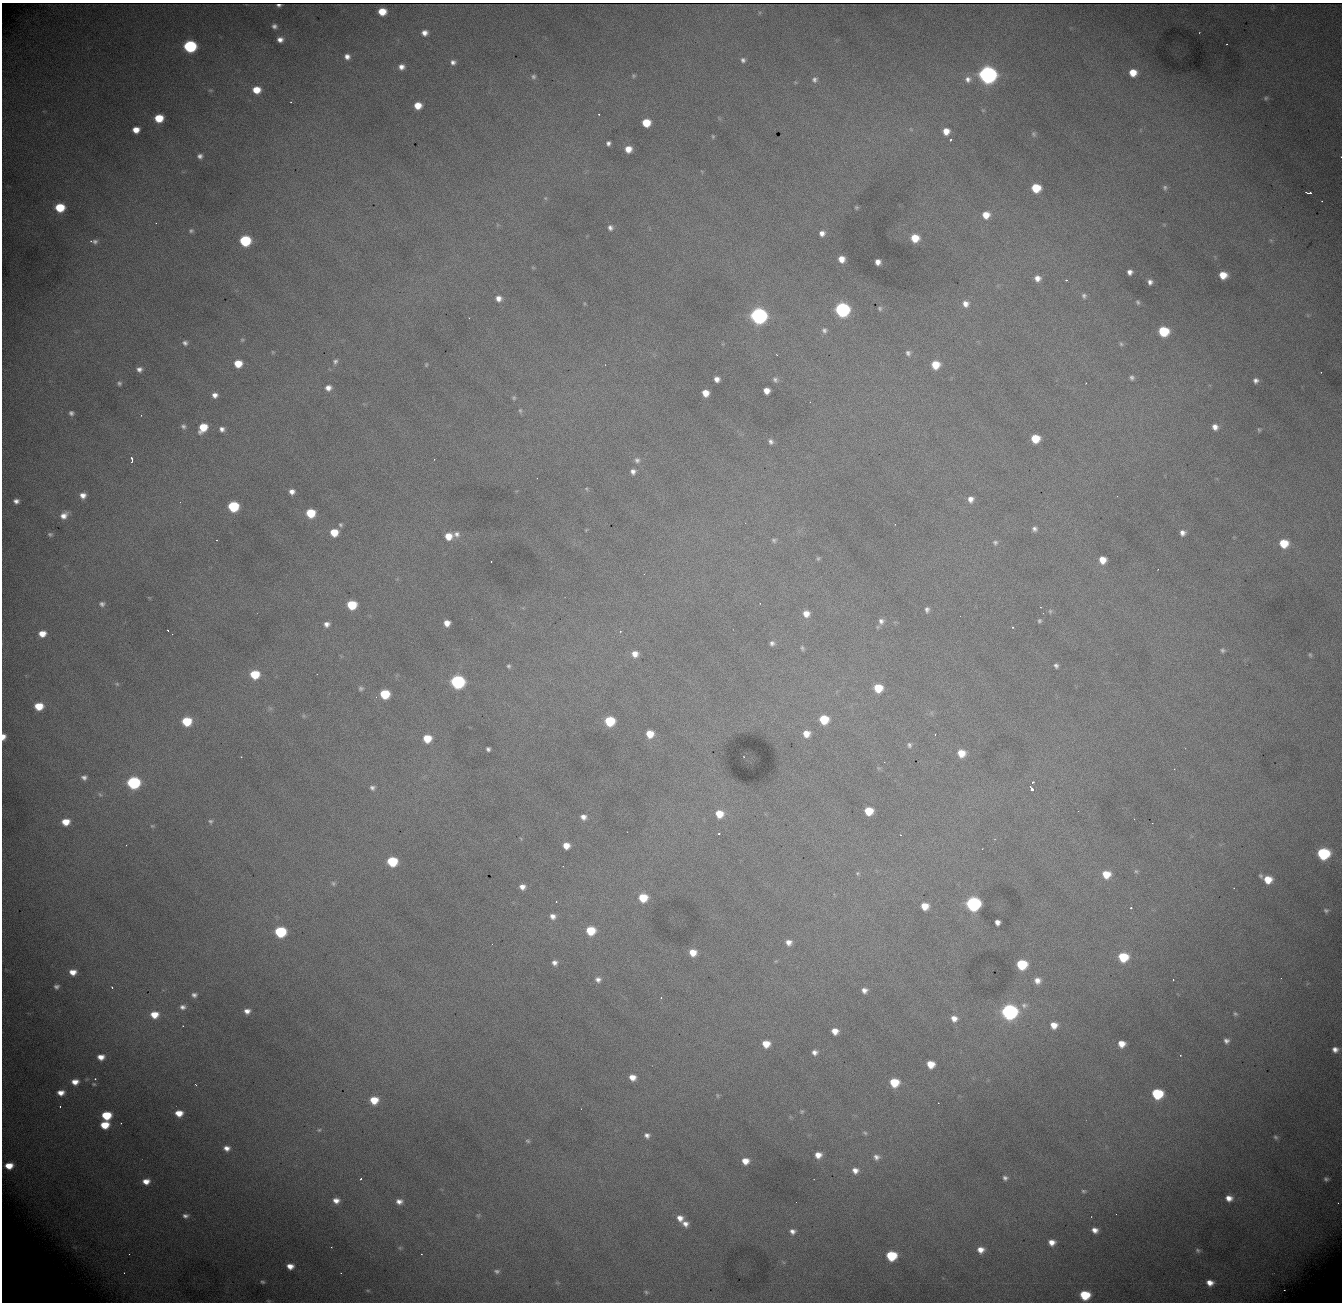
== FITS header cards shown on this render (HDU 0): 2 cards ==
NAXIS1  = 1340
NAXIS2  = 1300

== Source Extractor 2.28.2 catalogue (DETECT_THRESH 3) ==
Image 1340 x 1300 px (HDU 0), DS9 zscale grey, 1 PNG px = 1 image px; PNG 1344 x 1304 px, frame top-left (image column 1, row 1300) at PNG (2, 3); no overlay
Background 2060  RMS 24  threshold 72.5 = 3 sigma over >= 5 px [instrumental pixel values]
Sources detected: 293; all 293 listed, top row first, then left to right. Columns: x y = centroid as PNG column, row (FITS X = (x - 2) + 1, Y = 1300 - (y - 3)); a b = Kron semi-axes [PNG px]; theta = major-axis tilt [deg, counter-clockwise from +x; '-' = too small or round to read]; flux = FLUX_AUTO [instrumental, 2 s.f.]
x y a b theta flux
279 5 4 2 - 4.0e+03
382 12 6 6 - 3.3e+04
274 26 5 5 - 5.0e+03
425 33 6 5 - 9.7e+03
280 40 6 5 - 8.8e+03
1227 44 2 2 - 1.2e+03
190 46 7 7 - 2.5e+05
347 56 5 5 - 8.0e+03
743 60 7 6 - 4.9e+03
453 62 6 6 - 6.2e+03
401 67 6 6 - 9.1e+03
1133 73 6 6 - 2.6e+04
987 75 8 8 - 1.1e+06
633 76 5 5 - 2.4e+03
533 77 6 6 - 4.0e+03
815 79 8 7 - 5.6e+03
968 79 9 9 - 9.6e+03
210 90 7 3 7 1.9e+03
256 90 7 6 - 2.9e+04
1266 98 7 6 - 3.2e+03
418 106 6 6 - 2.5e+04
983 110 6 3 18 1.6e+03
599 114 2 2 - 1.0e+03
159 118 7 6 - 4.6e+04
646 123 6 6 - 4.1e+04
136 130 6 5 - 1.8e+04
946 131 6 6 - 1.7e+04
1034 134 8 6 -78 4.2e+03
713 136 5 4 - 1.9e+03
950 140 3 3 - 4.6e+03
608 143 5 4 - 4.7e+03
628 149 6 6 - 1.8e+04
200 156 5 5 - 5.6e+03
1341 157 3 2 - 8.5e+02
1036 188 7 6 - 5.5e+04
1165 188 7 6 - 4.1e+03
1309 193 7 3 -6 7.3e+03
545 198 5 5 - 2.0e+03
1322 201 2 2 - 4.1e+03
60 207 7 6 - 6.1e+04
856 207 4 4 - 2.4e+03
986 215 7 7 - 2.2e+04
156 223 3 2 - 1.4e+03
610 228 7 6 - 5.7e+03
191 231 6 5 - 3.4e+03
822 233 7 6 - 8.9e+03
915 238 7 7 - 3.3e+04
1271 240 6 4 17 2.2e+03
94 241 11 6 -4 5.9e+03
245 241 7 7 - 1.3e+05
841 259 6 6 - 1.5e+04
878 262 5 5 - 9.8e+03
533 268 6 3 -20 1.7e+03
1130 272 5 5 - 7.4e+03
1223 275 7 6 - 2.7e+04
1037 278 7 7 - 1.1e+04
1066 280 3 2 - 5.9e+03
1150 282 5 5 - 6.3e+03
1084 296 7 6 - 4.5e+03
498 298 7 7 - 1.0e+04
1138 302 6 4 -70 3.1e+03
965 304 9 8 - 1.1e+04
880 308 5 5 - 3.1e+03
842 310 8 7 - 4.3e+05
758 316 8 7 - 7.4e+05
824 330 8 7 - 5.3e+03
1163 331 7 7 - 9.1e+04
242 340 6 6 - 2.7e+03
185 343 7 6 - 5.3e+03
1121 344 7 5 -73 2.9e+03
273 352 5 4 - 1.8e+03
908 353 7 6 - 5.0e+03
335 361 7 6 - 4.3e+03
238 364 7 6 - 3.1e+04
426 365 6 4 87 2.0e+03
935 365 7 7 - 3.5e+04
139 369 6 6 - 6.7e+03
1321 372 2 2 - 1.6e+03
1132 378 6 5 - 4.0e+03
717 379 5 5 - 8.6e+03
775 380 7 6 - 4.3e+03
1256 380 6 6 - 6.2e+03
119 383 6 6 - 3.6e+03
1086 383 2 2 - 8.3e+02
328 388 6 6 - 9.3e+03
766 391 6 5 - 1.5e+04
705 393 6 6 - 1.8e+04
215 395 6 6 - 8.4e+03
514 398 6 6 - 3.1e+03
520 410 7 5 -74 3.3e+03
71 413 6 5 - 4.6e+03
183 426 7 6 - 4.6e+03
203 427 8 6 52 4.0e+04
1215 427 7 6 - 1.0e+04
222 429 6 5 - 6.5e+03
1259 430 5 4 - 2.2e+03
1035 438 7 6 - 4.2e+04
771 442 7 5 -63 5.1e+03
434 459 2 2 - 1.3e+03
132 460 5 3 - 9.3e+03
637 460 8 7 - 5.8e+03
633 471 7 7 - 7.2e+03
586 489 6 4 -46 2.1e+03
292 492 5 5 - 8.7e+03
83 495 6 6 - 1.0e+04
970 499 7 7 - 1.0e+04
16 501 5 4 - 6.7e+03
233 506 7 7 - 1.2e+05
310 513 7 6 - 5.7e+04
64 515 9 7 45 1.3e+04
341 525 6 5 - 3.0e+03
1034 529 7 6 - 5.5e+03
586 530 4 3 - 1.5e+03
334 532 6 6 - 3.3e+04
1182 533 6 6 - 8.2e+03
50 534 6 5 - 3.1e+03
457 534 9 8 - 7.6e+03
448 536 7 7 - 2.2e+04
774 540 7 6 - 3.6e+03
995 542 7 6 - 4.3e+03
1284 543 7 7 - 4.4e+04
818 558 5 5 - 2.7e+03
1102 560 6 6 - 2.1e+04
102 604 6 6 - 4.7e+03
352 605 7 6 - 6.6e+04
927 610 7 6 - 5.2e+03
1050 611 6 5 - 2.7e+03
806 614 7 7 - 1.5e+04
960 616 2 2 - 1.5e+03
881 621 9 8 - 7.6e+03
1039 621 5 4 - 2.8e+03
447 623 6 5 - 1.4e+04
327 624 6 5 - 7.8e+03
1013 627 3 2 - 1.9e+03
168 630 3 2 - 2.5e+03
620 631 4 4 - 1.8e+03
42 634 7 6 - 1.9e+04
172 634 2 2 - 4.2e+03
772 643 6 6 - 5.6e+03
802 648 7 5 -64 3.4e+03
1223 650 6 6 - 3.4e+03
635 654 7 7 - 1.3e+04
1310 655 6 5 - 2.6e+03
508 666 6 5 - 3.1e+03
1056 666 5 4 - 4.0e+03
255 674 7 6 - 5.6e+04
457 682 8 7 - 3.4e+05
117 684 6 5 - 2.4e+03
361 688 7 6 - 3.8e+03
878 688 7 7 - 4.3e+04
385 694 7 6 - 7.0e+04
376 697 4 3 - 1.5e+03
39 706 7 6 - 3.7e+04
270 708 7 4 -18 3.1e+03
304 716 6 4 90 2.2e+03
824 719 7 7 - 5.8e+04
187 721 7 6 - 6.4e+04
610 721 7 7 - 7.9e+04
650 734 6 6 - 2.7e+04
806 734 7 7 - 1.9e+04
3 737 5 4 - 1.1e+04
427 738 7 6 - 3.5e+04
909 745 7 6 - 4.3e+03
488 749 4 4 - 4.1e+03
961 753 7 7 - 2.7e+04
241 757 3 2 - 9.3e+02
744 757 2 2 - 1.1e+03
879 768 6 5 - 2.4e+03
84 777 6 5 - 5.6e+03
1033 782 3 3 - 2.0e+03
133 783 8 7 - 2.5e+05
372 788 7 6 - 5.1e+03
1031 789 6 3 -62 1.1e+04
100 794 6 4 -31 2.6e+03
869 811 7 6 - 4.2e+04
719 814 8 7 - 3.0e+04
583 817 6 6 - 8.9e+03
210 821 7 6 - 3.6e+03
66 822 7 6 - 2.4e+04
152 826 6 4 -19 2.2e+03
719 833 3 2 - 2.5e+03
901 835 2 2 - 1.3e+03
566 846 6 6 - 1.7e+04
982 849 2 2 - 9.2e+02
1323 854 8 7 - 1.8e+05
392 861 7 6 - 8.8e+04
1136 871 6 5 - 2.6e+03
858 873 6 5 - 2.6e+03
1106 874 8 7 - 3.0e+04
1261 876 6 5 - 2.9e+03
1268 879 7 6 - 2.8e+04
333 883 7 6 - 3.6e+03
522 887 6 6 - 9.6e+03
643 898 7 7 - 4.6e+04
556 902 3 2 - 1.7e+03
973 904 8 7 - 4.3e+05
925 906 6 6 - 2.3e+04
1131 908 3 2 - 5.4e+03
1326 911 7 6 - 3.7e+03
553 916 7 7 - 9.1e+03
997 922 5 5 - 8.1e+03
590 931 7 7 - 5.1e+04
280 932 7 6 - 1.4e+05
789 942 6 6 - 9.5e+03
693 952 7 6 - 2.1e+04
1123 957 7 7 - 6.6e+04
554 963 7 6 - 7.4e+03
1022 964 7 7 - 8.5e+04
73 972 7 5 -1 1.5e+04
598 979 7 6 - 6.9e+03
1037 980 7 6 - 1.1e+04
1173 980 2 2 - 8.6e+02
56 987 5 5 - 4.4e+03
112 987 3 2 - 1.8e+03
864 990 6 6 - 7.7e+03
194 995 7 6 - 5.6e+03
661 997 4 3 - 1.3e+03
1024 1005 8 7 - 5.2e+03
183 1007 8 6 4 7.2e+03
247 1011 6 5 - 8.9e+03
1009 1012 8 7 - 6.2e+05
1235 1014 6 5 - 2.8e+03
154 1015 8 7 - 2.5e+04
954 1018 7 6 - 1.2e+04
1054 1025 7 6 - 1.7e+04
835 1031 6 6 - 1.5e+04
1226 1041 5 5 - 5.7e+03
766 1044 7 6 - 2.4e+04
1121 1044 6 6 - 1.7e+04
1335 1049 6 5 - 8.4e+03
815 1052 7 6 - 7.3e+03
101 1057 8 6 -2 1.4e+04
931 1064 6 6 - 2.5e+04
632 1077 6 6 - 1.5e+04
87 1079 6 4 18 2.4e+03
95 1079 3 3 - 4.4e+03
75 1082 9 7 4 1.5e+04
894 1082 7 7 - 5.1e+04
94 1084 7 5 -16 3.1e+03
61 1093 8 6 4 1.4e+04
1157 1094 8 7 - 1.1e+05
717 1096 6 4 -72 2.1e+03
374 1100 7 7 - 3.3e+04
60 1106 3 2 - 3.7e+03
802 1111 6 6 - 2.7e+03
179 1113 7 6 - 2.0e+04
106 1115 7 6 - 6.0e+04
105 1125 7 6 - 3.5e+04
319 1130 5 5 - 2.2e+03
865 1133 7 4 -31 3.1e+03
647 1135 6 5 - 6.0e+03
1275 1137 7 5 -59 3.2e+03
528 1141 7 5 -18 2.8e+03
227 1148 6 5 - 9.2e+03
818 1155 7 6 - 1.4e+04
876 1157 8 7 - 7.6e+03
745 1161 7 6 - 1.7e+04
9 1166 7 5 1 2.2e+04
855 1171 8 7 - 1.1e+04
1005 1178 6 5 - 4.8e+03
361 1179 3 2 - 1.6e+03
1326 1179 5 4 - 3.5e+03
146 1181 8 6 2 1.5e+04
1084 1191 6 4 -2 2.8e+03
1229 1198 7 6 - 1.3e+04
336 1201 7 6 - 1.1e+04
399 1201 7 6 - 8.9e+03
1338 1203 2 2 - 1.0e+03
478 1215 6 4 29 2.1e+03
185 1216 8 5 1 5.8e+03
680 1218 8 7 - 1.3e+04
685 1224 8 7 - 9.8e+03
1095 1230 6 5 - 9.9e+03
792 1231 7 6 - 7.2e+03
1052 1242 6 5 - 1.3e+04
331 1247 2 2 - 9.2e+02
400 1248 6 5 - 2.7e+03
981 1250 8 7 - 1.4e+04
1198 1250 7 5 -46 3.4e+03
129 1254 2 2 - 1.0e+03
421 1254 2 2 - 8.1e+02
891 1256 7 6 - 8.8e+04
290 1266 7 5 -7 1.4e+04
497 1271 8 6 -5 4.2e+03
341 1273 2 2 - 8.5e+02
262 1282 7 5 -19 3.1e+03
557 1283 6 4 18 2.0e+03
1210 1283 6 5 - 1.4e+04
368 1290 7 3 -8 2.2e+03
1284 1290 2 2 - 1.1e+03
646 1292 6 6 - 3.0e+03
1085 1295 8 6 -9 6.9e+04
268 1301 7 4 -18 1.8e+03
At the frame edge (FLAGS 8, measured only in part): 3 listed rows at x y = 1341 157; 3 737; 268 1301